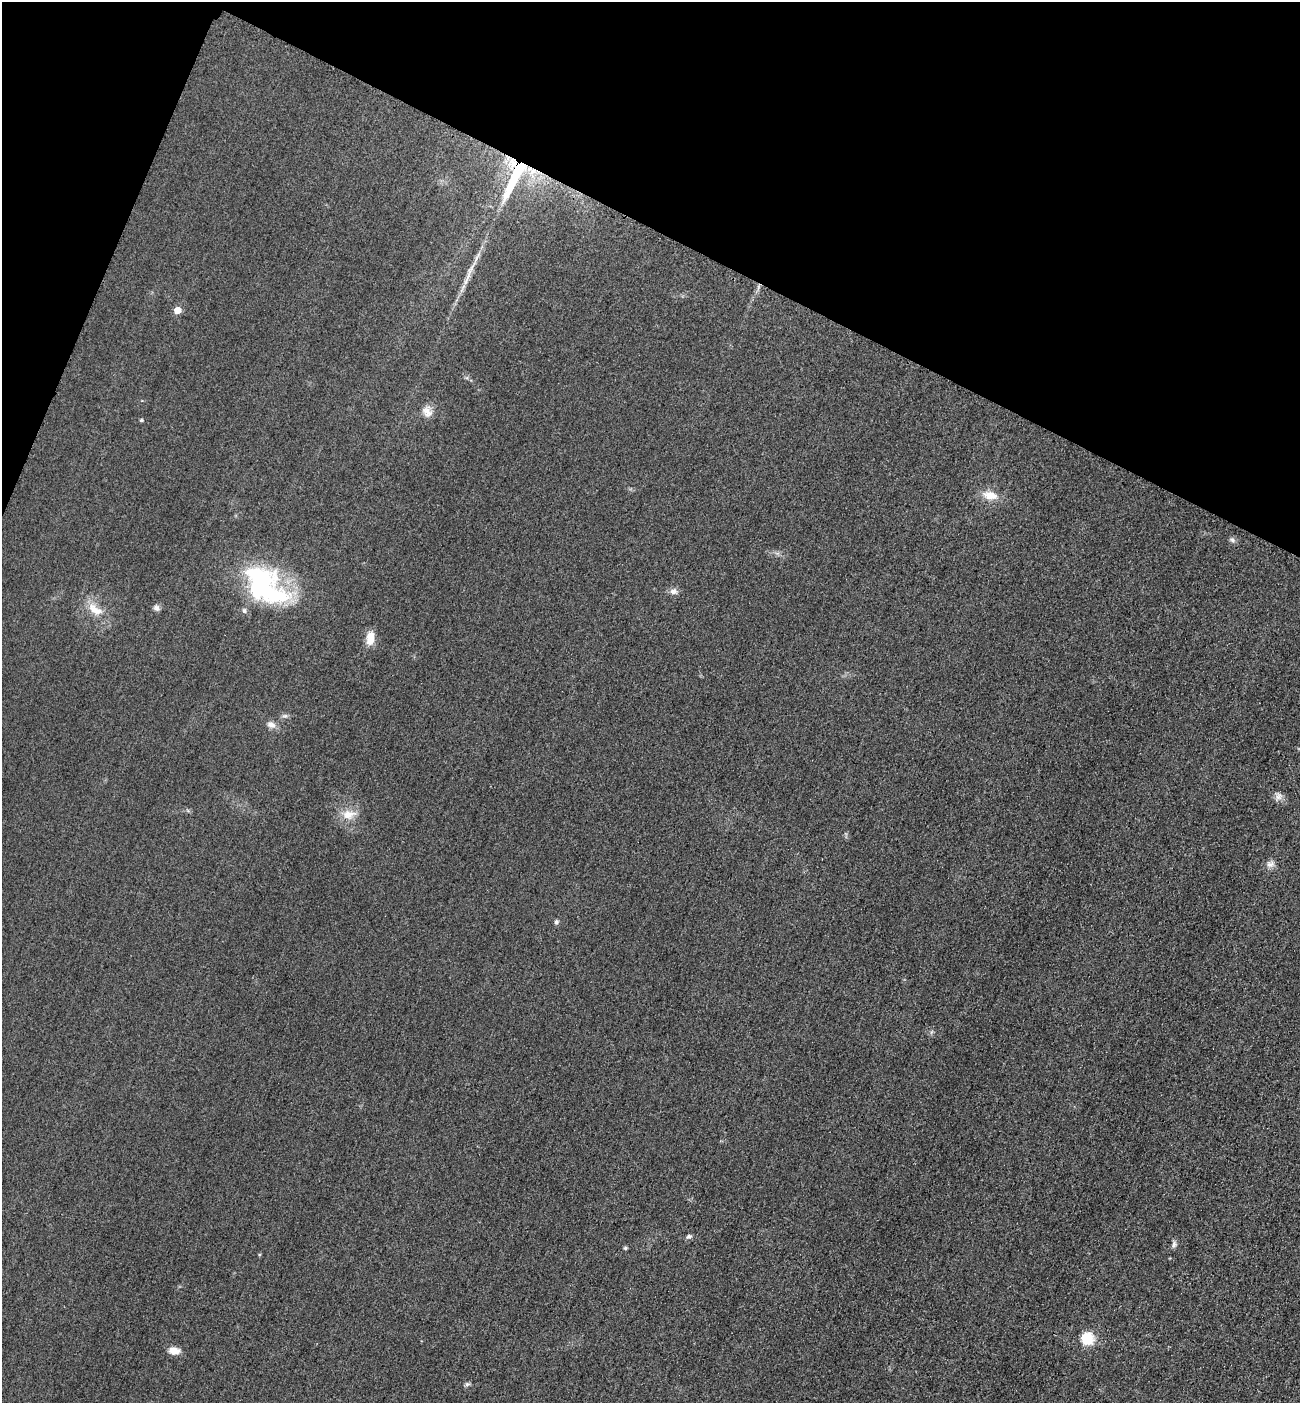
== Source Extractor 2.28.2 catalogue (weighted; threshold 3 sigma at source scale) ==
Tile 2 of 4 x 4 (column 2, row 1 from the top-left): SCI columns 1603-2900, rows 4229-5629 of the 5667 x 5654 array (HDU 1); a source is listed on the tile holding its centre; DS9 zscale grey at full resolution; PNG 1302 x 1405 px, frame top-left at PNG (2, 2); no overlay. Shown black and unused: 20% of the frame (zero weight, under 3 of 4 exposures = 3% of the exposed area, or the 3 px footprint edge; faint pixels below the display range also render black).
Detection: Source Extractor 2.28.2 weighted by HDU 2 'WHT'; one run over the whole footprint, this tile lists its part. Background 0.0571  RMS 0.017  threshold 0.0754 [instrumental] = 3 sigma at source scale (4.5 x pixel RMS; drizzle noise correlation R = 1.50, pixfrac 1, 0.05/0.05 arcsec/px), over >= 5 px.
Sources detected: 26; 1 inside a brighter listed object's ellipse — not listed separately; the other 25 listed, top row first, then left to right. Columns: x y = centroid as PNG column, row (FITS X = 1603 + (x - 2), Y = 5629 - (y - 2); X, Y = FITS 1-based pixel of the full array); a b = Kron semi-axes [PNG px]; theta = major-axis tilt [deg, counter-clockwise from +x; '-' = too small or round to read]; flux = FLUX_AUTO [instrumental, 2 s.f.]
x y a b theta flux
533 171 10 5 48 10
515 176 49 11 65 120
472 267 29 4 60 17
177 310 5 5 - 29
427 412 15 11 -53 13
141 420 4 4 - 2.4
990 495 19 10 -11 22
1232 540 8 6 -24 4.3
264 585 58 34 -43 250
673 591 10 8 5 7.5
156 608 8 7 - 5.5
95 609 24 12 -34 27
370 638 13 8 85 24
271 725 10 8 -25 9.9
1279 796 11 8 79 7.9
349 814 21 13 12 23
1270 864 12 8 16 8.3
556 922 6 5 - 4
689 1236 8 5 29 3.7
1174 1244 9 6 82 5.1
625 1248 4 4 - 3.2
259 1255 4 4 - 1.7
1087 1338 6 6 - 150
174 1351 12 8 -10 17
467 1384 8 5 15 3.2
Overlapping masked pixels (flux is a lower limit): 2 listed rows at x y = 533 171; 515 176